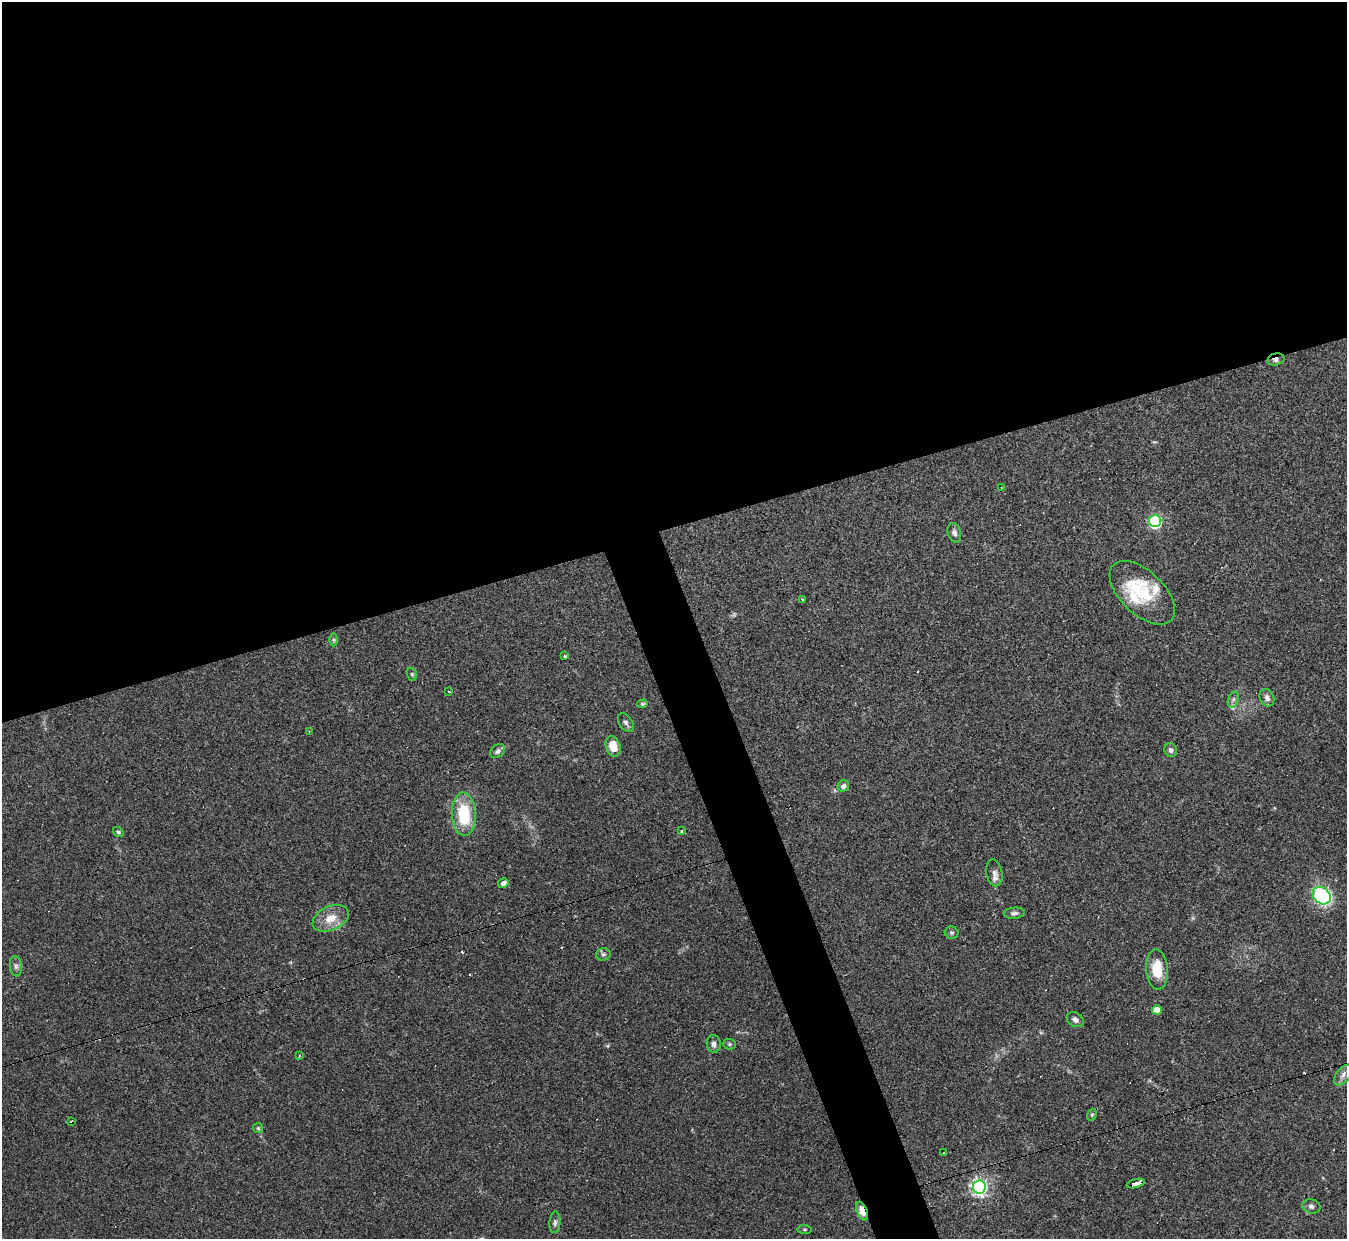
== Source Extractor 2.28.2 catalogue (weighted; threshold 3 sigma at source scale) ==
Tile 2 of 4 x 4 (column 2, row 1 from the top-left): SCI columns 1346-2690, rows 3859-5095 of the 5380 x 5366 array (HDU 1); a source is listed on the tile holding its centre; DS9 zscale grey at full resolution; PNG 1349 x 1241 px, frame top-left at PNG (2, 2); each listed source drawn as its Kron ellipse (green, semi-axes under 4 px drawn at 4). Shown black and unused: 45% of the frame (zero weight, under 3 of 4 exposures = <1% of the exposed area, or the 3 px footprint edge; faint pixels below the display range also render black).
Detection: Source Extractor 2.28.2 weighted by HDU 2 'WHT'; one run over the whole footprint, this tile lists its part. Background 0.048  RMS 0.0043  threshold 0.0194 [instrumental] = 3 sigma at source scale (4.5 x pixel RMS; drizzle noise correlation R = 1.50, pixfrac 1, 0.05/0.05 arcsec/px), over >= 5 px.
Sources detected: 62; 1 too faint to see at this stretch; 11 cosmic-ray / hot-pixel residue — neither listed nor drawn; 3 inside a brighter listed object's ellipse — not listed separately; the other 47 listed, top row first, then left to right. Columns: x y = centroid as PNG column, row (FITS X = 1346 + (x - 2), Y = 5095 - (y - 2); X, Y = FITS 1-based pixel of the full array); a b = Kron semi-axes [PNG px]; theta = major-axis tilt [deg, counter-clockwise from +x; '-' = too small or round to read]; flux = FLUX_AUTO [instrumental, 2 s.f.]
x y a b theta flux
1276 359 9 6 13 1.7
1001 488 3 3 - 0.36
1155 521 6 6 - 68
954 533 10 6 -74 1.5
1142 593 40 21 -44 20
802 599 3 3 - 0.46
334 640 6 4 -90 0.71
565 656 3 3 - 0.37
412 674 6 5 - 0.68
449 692 2 2 - 0.53
1267 698 9 7 -64 1.6
1233 699 8 5 71 1.1
643 704 5 4 - 0.54
626 723 10 6 -56 1.3
309 731 2 2 - 0.31
613 746 10 7 -71 6.1
1171 750 7 6 - 1.4
498 751 8 6 40 1.5
843 786 6 5 - 1.8
464 814 22 12 -87 20
682 831 3 3 - 0.89
118 832 5 3 - 0.74
994 873 13 8 -78 2.3
503 883 5 4 - 1.7
1322 895 10 8 -43 44
1014 913 11 5 4 1.3
331 918 19 12 24 6.8
951 933 7 6 - 0.8
603 954 7 6 - 1.1
16 966 10 6 -84 1.5
1157 970 20 11 -86 10
1157 1010 5 4 - 6.6
1075 1020 9 7 -33 1.7
714 1044 9 7 -81 1.8
729 1044 6 5 - 0.67
299 1055 4 2 - 0.43
1343 1075 12 7 53 2
1092 1115 6 4 69 0.61
71 1121 3 2 - 0.74
258 1128 5 5 - 0.61
944 1153 3 2 - 0.48
1136 1184 9 4 16 71
979 1187 6 6 - 150
1311 1206 9 7 -13 1.4
862 1211 10 5 -67 6.2
555 1222 11 5 86 1.3
805 1230 7 4 -6 0.64
Overlapping masked pixels (flux is a lower limit): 3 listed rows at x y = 1276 359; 1136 1184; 862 1211